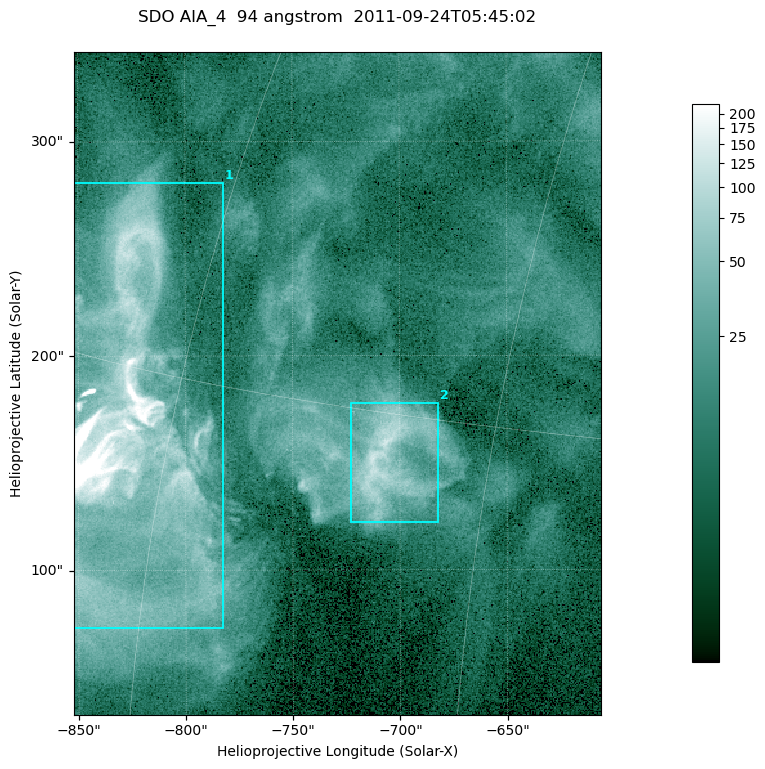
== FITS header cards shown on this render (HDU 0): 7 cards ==
TELESCOP= 'SDO     '           /
INSTRUME= 'AIA_4   '           /
WAVELNTH=                   94 /
WAVEUNIT= 'angstrom'           /
DATE-OBS= '2011-09-24T05:45:02.12' /
CTYPE1  = 'HPLN-TAN'           /
CTYPE2  = 'HPLT-TAN'           /

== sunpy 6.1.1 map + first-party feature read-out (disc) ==
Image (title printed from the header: SDO AIA_4  94 angstrom  2011-09-24T05:45:02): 410 x 515 px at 0.6 arcsec/px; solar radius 956 arcsec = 1593 px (partial field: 2.6% of the solar disc is inside the frame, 100% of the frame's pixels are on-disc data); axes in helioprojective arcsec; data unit not stated in the header (colour bar unlabelled)
Pointing: header CRPIX1/2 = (2058.48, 2043.05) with CRVAL1/2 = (0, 0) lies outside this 410 x 515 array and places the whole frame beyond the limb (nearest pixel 1.41 R_sun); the SolarSoft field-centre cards XCEN/YCEN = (-729.1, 187.1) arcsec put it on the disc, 1313 arcsec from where CRPIX/CRVAL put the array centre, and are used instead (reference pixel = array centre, CRVAL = XCEN/YCEN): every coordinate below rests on XCEN/YCEN
Orientation: roll -0.138 deg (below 1 deg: not rotated)
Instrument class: DISC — disc imager (sunpy class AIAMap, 94 A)
Bright regions (active regions / flare kernels): reference = the on-disc median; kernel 3 px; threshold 5 sigma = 37.1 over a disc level ~10.7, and >= 1.15x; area >= 211 px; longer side >= 5 px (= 3 arcsec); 2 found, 2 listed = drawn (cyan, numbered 1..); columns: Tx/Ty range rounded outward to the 2 arcsec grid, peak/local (2 s.f.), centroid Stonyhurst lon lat
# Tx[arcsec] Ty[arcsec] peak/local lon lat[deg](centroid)
1 -854..-782 72..282 58 -62 +14
2 -724..-682 122..178 13 -49 +14